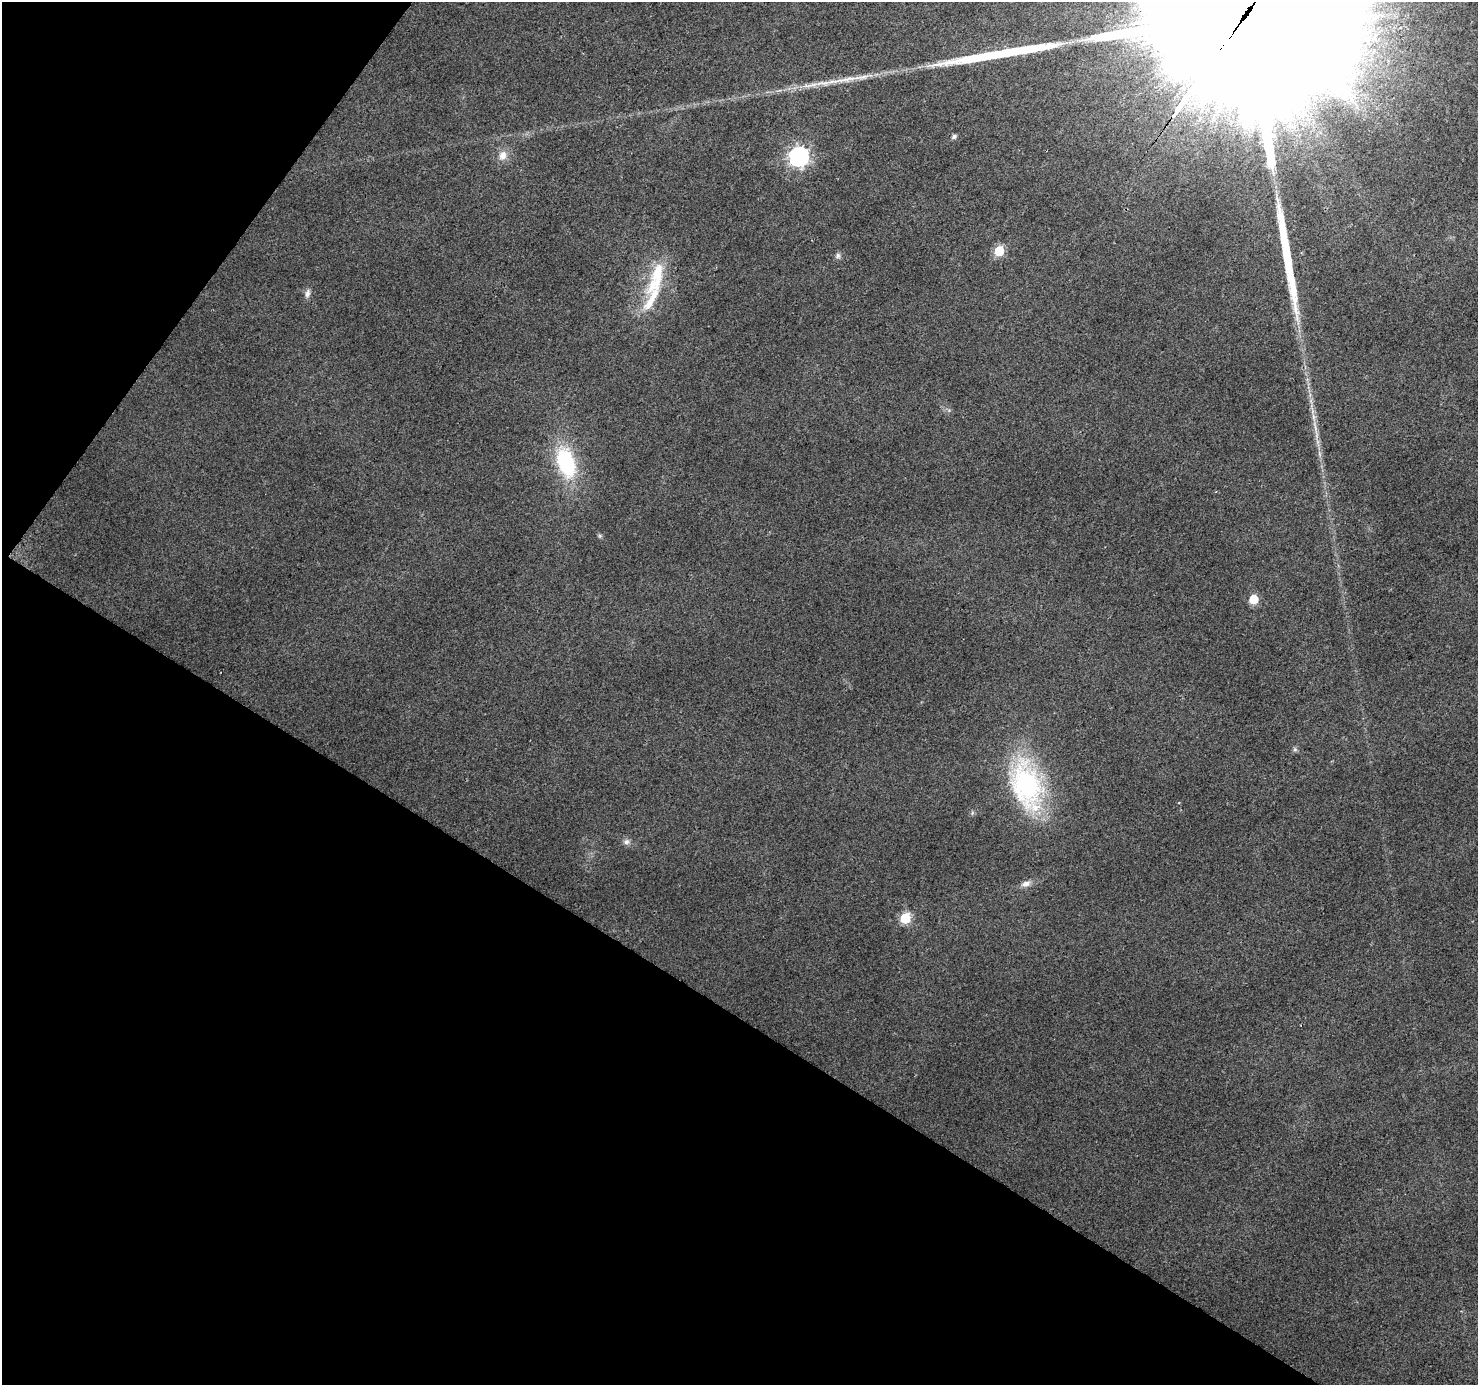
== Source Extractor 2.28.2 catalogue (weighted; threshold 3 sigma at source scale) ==
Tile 9 of 4 x 4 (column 1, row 3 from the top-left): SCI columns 1-1476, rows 1571-2953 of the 5912 x 5973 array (HDU 1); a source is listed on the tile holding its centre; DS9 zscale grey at full resolution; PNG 1480 x 1387 px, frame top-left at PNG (2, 2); no overlay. Shown black and unused: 33% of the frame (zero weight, under 2 of 3 exposures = <1% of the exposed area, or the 3 px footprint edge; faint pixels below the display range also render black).
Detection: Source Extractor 2.28.2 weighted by HDU 2 'WHT'; one run over the whole footprint, this tile lists its part. Background 0.0442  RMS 0.0086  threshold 0.0388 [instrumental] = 3 sigma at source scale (4.5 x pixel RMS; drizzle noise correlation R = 1.50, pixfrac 1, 0.0396/0.0396 arcsec/px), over >= 5 px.
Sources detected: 22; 3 long thin detections or spike segments (spike, bleed or trail) — not listed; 2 inside a brighter listed object's ellipse — not listed separately; the other 17 listed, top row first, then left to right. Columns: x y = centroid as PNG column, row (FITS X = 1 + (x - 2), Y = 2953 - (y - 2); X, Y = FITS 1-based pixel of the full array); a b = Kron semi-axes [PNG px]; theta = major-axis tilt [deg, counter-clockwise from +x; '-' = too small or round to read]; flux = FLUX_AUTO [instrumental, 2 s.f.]
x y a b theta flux
1254 3 225 38 54 330000
954 136 6 5 - 2.5
503 155 14 10 73 8
799 157 8 7 - 400
999 251 6 5 - 48
838 256 8 7 - 2.6
657 276 41 17 82 37
307 293 13 6 77 3.8
566 462 35 19 -73 69
600 536 6 5 - 1.3
1253 599 6 6 - 31
1295 749 6 6 - 1.7
1027 785 64 35 -74 130
972 813 6 4 72 1.4
626 842 9 7 -11 3.4
1026 884 14 8 12 5
905 918 6 6 - 64
Overlapping masked pixels (flux is a lower limit): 1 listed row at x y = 1254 3
Isophote crosses this tile's border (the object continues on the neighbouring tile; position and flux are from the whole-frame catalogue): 1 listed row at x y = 1254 3